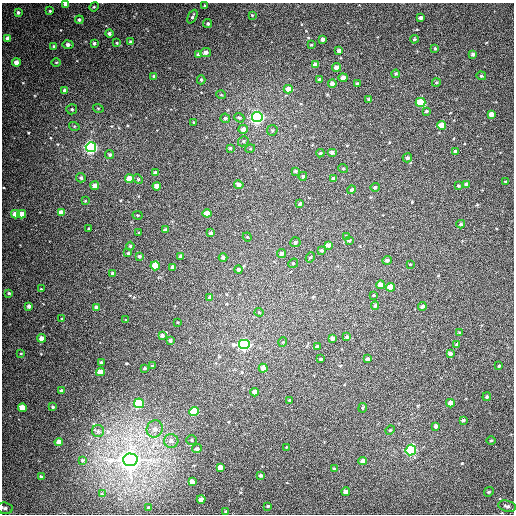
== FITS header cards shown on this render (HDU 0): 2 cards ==
NAXIS1  =                  512
NAXIS2  =                  512

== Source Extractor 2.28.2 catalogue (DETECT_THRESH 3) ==
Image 512 x 512 px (HDU 0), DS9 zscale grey, 1 PNG px = 1 image px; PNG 516 x 516 px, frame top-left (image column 1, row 512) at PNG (2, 3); each listed source drawn as its Kron ellipse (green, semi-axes under 4 px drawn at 4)
Background 411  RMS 11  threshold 32.4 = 3 sigma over >= 5 px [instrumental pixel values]
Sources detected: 185; all 185 listed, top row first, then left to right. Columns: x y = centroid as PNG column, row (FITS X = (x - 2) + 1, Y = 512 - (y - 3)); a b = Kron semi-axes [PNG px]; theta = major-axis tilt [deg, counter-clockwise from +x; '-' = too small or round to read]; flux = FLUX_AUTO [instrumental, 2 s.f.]
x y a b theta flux
66 4 4 3 - 3000
205 6 4 3 - 950
94 7 5 4 - 810
50 11 3 2 - 660
18 12 3 3 - 1200
252 15 3 2 - 540
192 17 7 3 64 990
420 18 4 3 - 1900
79 20 4 4 - 1300
208 24 5 4 - 1300
109 33 4 4 - 1700
8 38 4 4 - 3600
323 39 3 3 - 1900
414 39 4 3 - 880
130 42 4 3 - 1700
94 43 4 3 - 1300
117 43 3 2 - 580
68 45 5 4 - 2600
311 45 3 3 - 670
54 46 3 3 - 1000
435 48 3 3 - 780
339 51 4 3 - 1900
206 52 5 4 - 2400
473 54 4 3 - 1900
199 55 4 3 - 2800
56 62 5 3 - 640
16 63 4 4 - 5500
315 64 4 4 - 3200
336 67 4 4 - 4800
396 74 4 3 - 720
154 76 3 3 - 1100
481 76 5 4 - 940
343 78 4 4 - 4700
201 80 4 4 - 890
320 80 4 4 - 1300
332 83 4 4 - 2600
436 83 4 3 - 670
358 84 4 3 - 1200
288 89 4 4 - 6600
65 91 4 4 - 3500
221 95 5 3 - 560
369 99 4 3 - 950
421 102 5 4 - 28000
98 108 5 3 - 570
72 109 5 5 - 1200
427 111 4 3 - 1000
491 114 4 4 - 4000
257 117 5 5 - 300000
225 118 5 4 - 1300
239 118 5 4 - 1100
193 122 3 2 - 430
441 125 4 4 - 9900
74 126 5 3 - 780
243 129 4 4 - 3800
272 130 5 5 - 1100
243 141 5 5 - 1100
91 147 5 5 - 240000
230 148 4 4 - 890
250 149 5 3 - 710
456 151 4 3 - 1600
332 152 5 4 - 2200
320 153 4 4 - 1100
110 155 4 4 - 1300
407 158 4 4 - 1500
343 168 5 3 - 710
295 171 4 3 - 1100
155 173 4 3 - 1800
303 176 4 4 - 1000
81 178 5 4 - 1500
129 179 4 4 - 9100
138 179 5 4 - 810
333 179 4 4 - 2400
506 182 4 3 - 1200
466 184 3 3 - 1400
239 185 5 4 - 2900
95 186 4 4 - 4900
157 186 4 4 - 6400
458 186 3 3 - 860
375 187 5 4 - 1300
352 190 4 4 - 1500
85 201 3 3 - 590
300 204 4 3 - 1200
61 212 4 4 - 6500
207 213 4 4 - 9100
15 214 4 4 - 8200
22 214 4 4 - 10000
137 215 5 4 - 730
461 224 4 3 - 1100
89 229 3 2 - 650
165 229 3 3 - 1000
139 232 3 2 - 640
211 233 4 3 - 1700
346 236 4 3 - 860
247 237 4 4 - 760
349 241 4 3 - 920
295 242 5 5 - 1300
328 245 4 4 - 3200
130 246 4 4 - 790
322 250 4 4 - 1200
128 253 3 3 - 740
282 253 4 4 - 2100
139 256 4 4 - 1400
180 256 3 3 - 1900
223 257 4 4 - 1800
310 257 5 4 - 1000
387 260 5 4 - 2400
293 263 5 4 - 920
410 264 4 3 - 580
155 266 4 4 - 21000
173 267 4 3 - 2400
239 270 4 4 - 2000
113 273 4 3 - 2500
381 285 4 4 - 4800
390 287 4 4 - 13000
41 289 4 3 - 590
9 293 4 3 - 1000
374 295 3 3 - 640
210 297 4 4 - 2500
29 306 4 3 - 2300
375 306 4 4 - 1400
422 306 4 4 - 2000
96 308 4 4 - 3700
259 312 4 4 - 790
62 319 3 2 - 520
126 320 4 2 - 490
177 322 3 2 - 550
460 333 3 3 - 900
162 335 4 3 - 1800
347 337 4 4 - 1400
42 338 4 4 - 5500
333 338 4 4 - 2900
170 341 3 3 - 1300
283 342 5 3 - 540
457 344 4 3 - 1600
244 345 6 5 - 190000
317 347 4 4 - 2400
21 354 4 3 - 700
450 354 4 3 - 2700
321 359 3 3 - 860
368 359 4 3 - 2200
101 362 3 3 - 890
152 366 3 3 - 840
499 366 3 3 - 860
145 368 4 3 - 930
263 368 4 4 - 5200
100 372 4 4 - 11000
61 391 3 3 - 1600
254 392 4 4 - 5000
487 397 4 4 - 1000
290 400 4 3 - 870
139 403 5 5 - 60000
450 403 4 4 - 5200
53 407 3 3 - 980
22 408 4 4 - 12000
363 408 5 2 - 590
194 412 5 4 - 37000
463 420 3 3 - 1100
436 426 4 3 - 1200
155 429 9 8 - 3900
390 430 5 4 - 810
98 431 6 6 - 1400
192 440 5 5 - 1100
491 440 4 3 - 660
171 441 7 7 - 3400
59 442 4 4 - 6300
287 447 3 2 - 460
197 449 5 4 - 2200
411 450 5 5 - 130000
82 460 4 3 - 780
130 460 7 6 - 820000
363 461 4 4 - 3600
220 467 4 4 - 5400
335 469 4 3 - 2000
261 475 4 4 - 1200
42 477 4 3 - 1800
192 482 4 4 - 4000
346 492 4 4 - 4000
489 492 5 4 - 970
102 494 4 3 - 720
201 499 4 4 - 6100
268 506 3 3 - 930
507 506 9 5 -13 2000
5 508 8 6 -8 2500
149 508 3 3 - 880
226 511 3 2 - 750
At the frame edge (FLAGS 8, measured only in part): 2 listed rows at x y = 66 4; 5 508